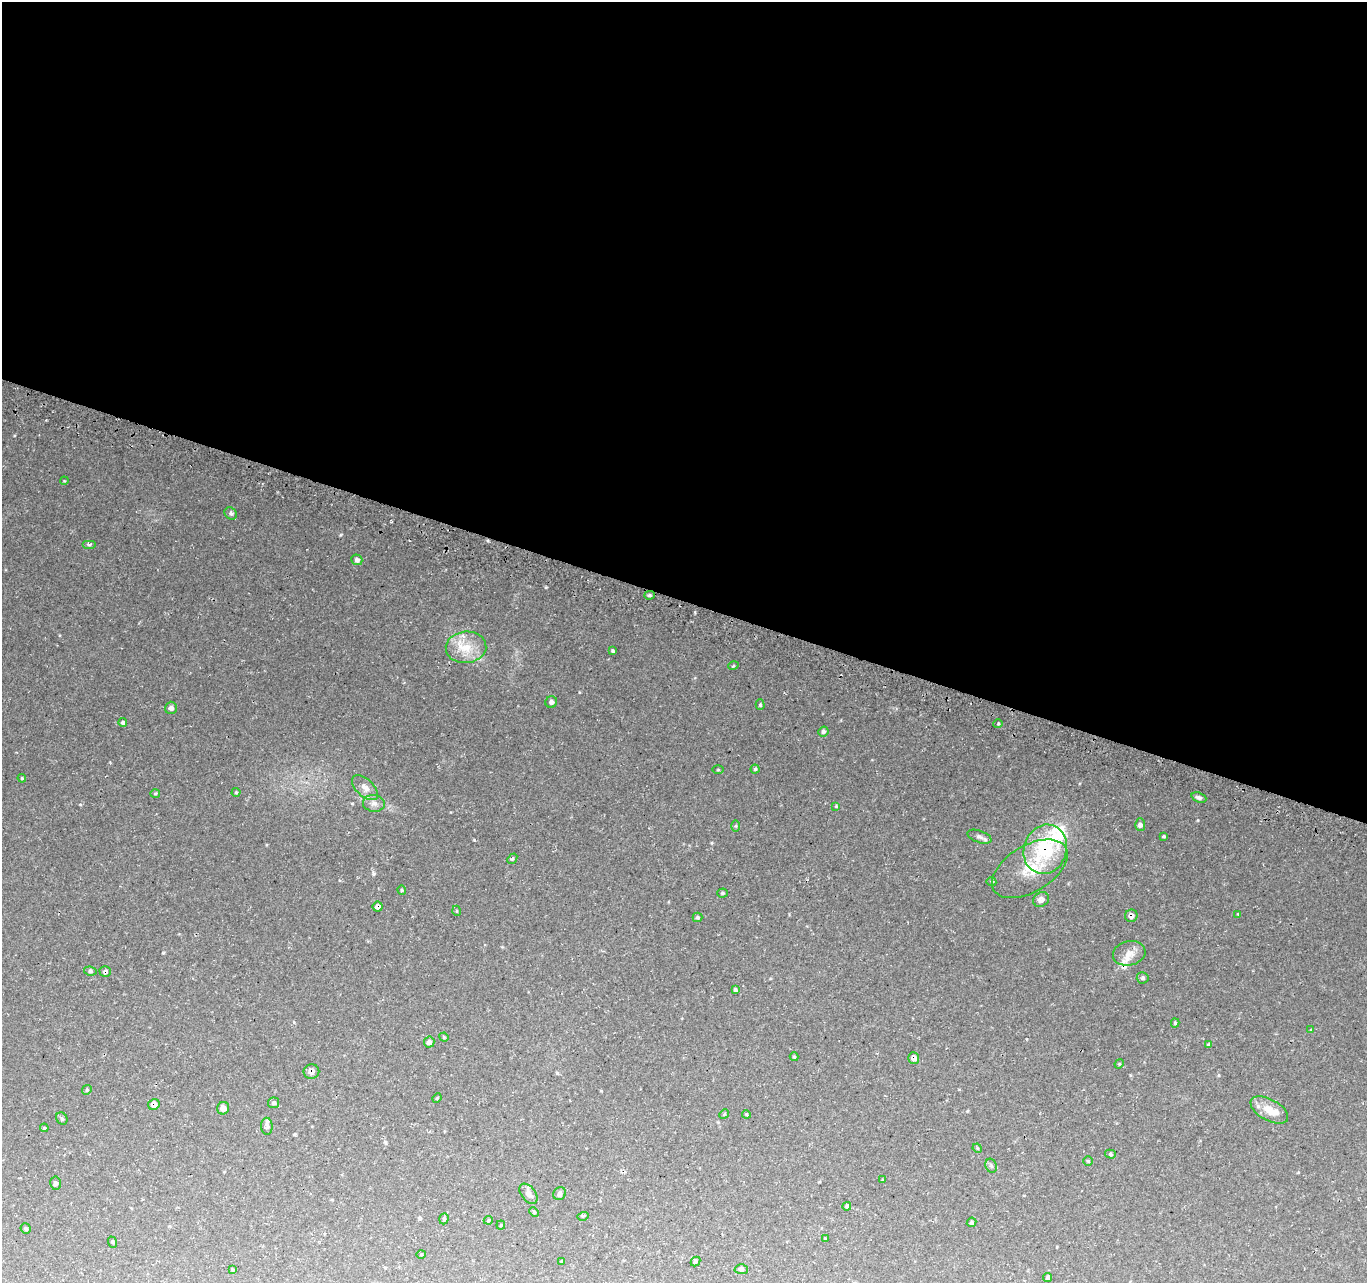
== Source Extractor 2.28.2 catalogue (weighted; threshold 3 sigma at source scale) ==
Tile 3 of 4 x 4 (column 3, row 1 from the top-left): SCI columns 2746-4110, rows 4087-5367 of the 5498 x 5677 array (HDU 1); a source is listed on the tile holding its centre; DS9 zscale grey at full resolution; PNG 1369 x 1285 px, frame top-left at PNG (2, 2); each listed source drawn as its Kron ellipse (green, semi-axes under 4 px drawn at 4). Shown black and unused: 47% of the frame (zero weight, under 3 of 4 exposures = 3% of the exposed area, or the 3 px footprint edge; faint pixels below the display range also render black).
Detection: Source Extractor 2.28.2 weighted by HDU 2 'WHT'; one run over the whole footprint, this tile lists its part. Background 0.0705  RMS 0.0046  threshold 0.0207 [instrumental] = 3 sigma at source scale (4.5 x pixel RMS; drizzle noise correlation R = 1.50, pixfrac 1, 0.0396/0.0396 arcsec/px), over >= 5 px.
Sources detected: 92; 4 inside a brighter listed object's ellipse — not listed separately; the other 88 listed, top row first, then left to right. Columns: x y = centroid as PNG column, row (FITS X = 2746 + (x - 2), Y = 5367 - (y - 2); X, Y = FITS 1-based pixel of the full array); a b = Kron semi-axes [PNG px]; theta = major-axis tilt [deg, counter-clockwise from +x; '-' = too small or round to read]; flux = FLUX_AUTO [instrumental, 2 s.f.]
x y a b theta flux
64 481 4 3 - 0.37
231 513 7 5 -47 1.2
89 544 7 4 0 0.87
357 560 5 5 - 1.5
649 595 5 4 - 0.82
466 647 20 15 6 10
613 651 3 3 - 0.72
733 666 5 3 - 0.44
551 702 6 5 - 1.4
760 705 5 4 - 0.66
171 708 6 6 - 1.6
123 722 4 4 - 0.98
998 724 5 3 - 0.46
823 731 5 4 - 0.98
755 769 4 4 - 0.63
718 770 5 3 - 0.43
22 778 4 4 - 0.45
365 788 16 8 -43 3.8
236 792 4 4 - 0.5
155 793 5 3 - 0.54
1199 797 8 5 -20 1.3
374 803 11 8 -6 2.3
836 806 4 3 - 0.42
1140 825 6 5 - 1.4
736 826 5 4 - 0.53
1164 836 4 3 - 0.48
979 837 12 6 -20 1.5
1045 849 25 21 71 30
512 859 5 3 - 0.64
1030 869 42 23 31 17
991 882 5 4 - 0.61
402 890 4 4 - 0.55
722 893 5 4 - 0.67
1041 899 8 7 - 2.3
378 907 5 5 - 2.2
457 911 5 3 - 0.39
1238 914 4 4 - 0.39
1131 916 6 6 - 2
697 917 5 4 - 0.73
1129 953 16 12 14 4.5
90 971 6 4 -9 0.81
105 971 6 5 - 1.1
1143 978 6 6 - 1.1
735 990 4 3 - 0.83
1175 1023 4 4 - 0.69
1311 1030 4 4 - 0.39
444 1037 5 4 - 0.57
429 1042 5 5 - 2.3
1209 1045 4 4 - 0.83
794 1057 4 4 - 0.49
914 1058 6 5 - 2.4
1119 1064 5 4 - 0.45
311 1071 8 7 - 2.8
87 1090 5 4 - 0.53
437 1098 5 3 - 0.41
274 1103 5 5 - 0.91
154 1105 6 5 - 3
223 1108 6 6 - 3
1269 1110 21 10 -29 7.4
724 1114 5 4 - 0.5
746 1114 4 3 - 0.47
62 1119 6 5 - 0.89
267 1126 8 5 -87 1.6
44 1128 4 4 - 0.49
977 1148 5 4 - 0.43
1110 1154 5 4 - 0.66
1088 1161 5 4 - 0.52
991 1166 7 5 -68 0.89
883 1180 4 3 - 0.56
56 1183 6 5 - 1.1
528 1194 11 7 -52 2.5
560 1194 7 6 - 1.1
847 1206 4 4 - 0.82
534 1212 5 4 - 0.54
583 1216 6 3 15 0.51
444 1219 6 4 71 0.66
488 1220 5 4 - 0.54
972 1222 5 4 - 0.93
501 1225 4 4 - 0.42
26 1228 5 5 - 0.72
825 1239 4 3 - 0.4
112 1242 6 3 -69 0.48
421 1254 5 3 - 0.39
562 1261 3 3 - 0.47
695 1261 5 4 - 0.92
741 1269 6 5 - 1.3
232 1270 4 3 - 0.41
1048 1277 5 4 - 0.8
Overlapping masked pixels (flux is a lower limit): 7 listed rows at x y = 1045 849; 378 907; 1131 916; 105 971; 914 1058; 311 1071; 154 1105
Unlisted compact peaks at least as high as the median listed source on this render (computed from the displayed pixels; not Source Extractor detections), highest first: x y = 341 535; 474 840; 1198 820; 374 874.